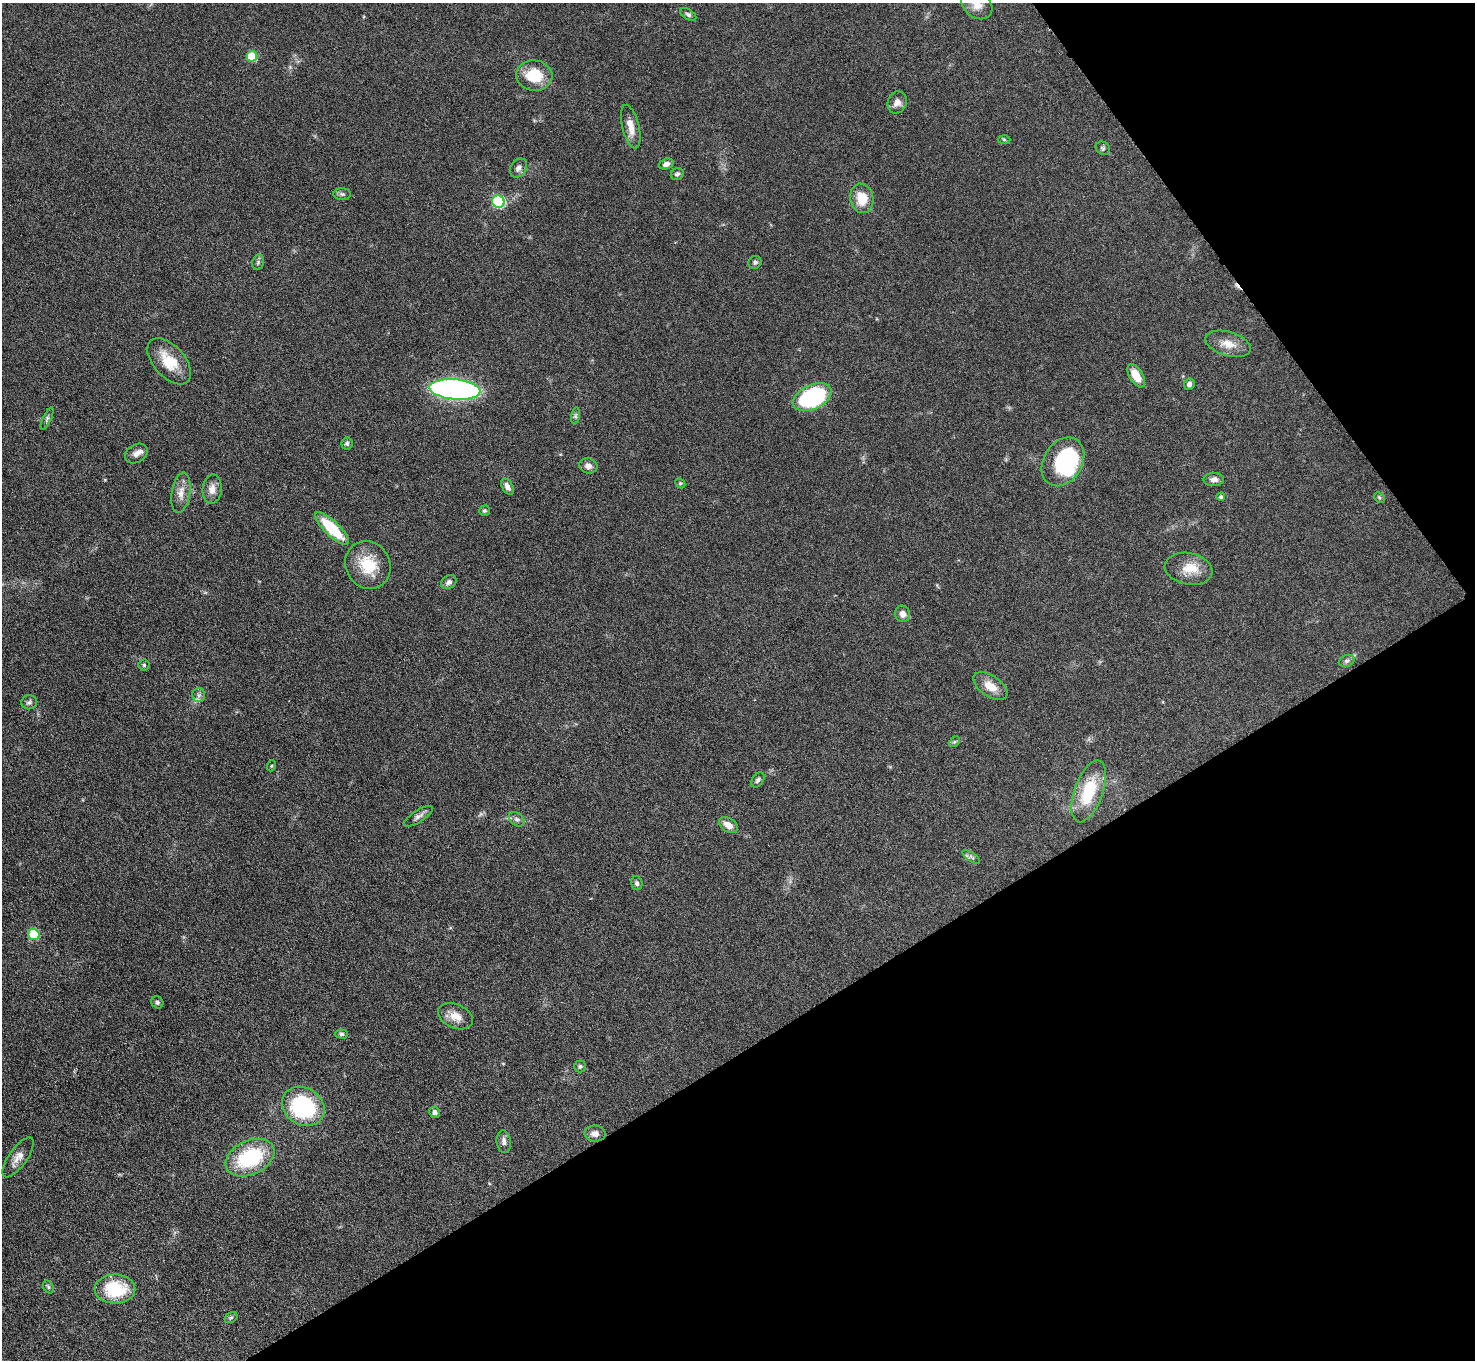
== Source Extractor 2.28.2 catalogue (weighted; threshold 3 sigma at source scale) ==
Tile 12 of 4 x 4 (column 4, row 3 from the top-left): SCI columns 4420-5892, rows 1656-3013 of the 5893 x 5887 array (HDU 1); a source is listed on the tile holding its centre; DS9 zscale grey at full resolution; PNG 1477 x 1362 px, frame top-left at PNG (2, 3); each listed source drawn as its Kron ellipse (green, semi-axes under 4 px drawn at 4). Shown black and unused: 30% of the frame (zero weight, under 3 of 6 exposures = <1% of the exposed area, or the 3 px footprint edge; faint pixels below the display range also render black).
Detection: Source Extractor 2.28.2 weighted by HDU 2 'WHT'; one run over the whole footprint, this tile lists its part. Background 0.0847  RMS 0.0043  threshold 0.0176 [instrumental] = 3 sigma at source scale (4.09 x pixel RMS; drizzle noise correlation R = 1.36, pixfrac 0.8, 0.05/0.05 arcsec/px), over >= 5 px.
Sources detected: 71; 2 inside a brighter object's white glare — neither listed nor drawn; the other 69 listed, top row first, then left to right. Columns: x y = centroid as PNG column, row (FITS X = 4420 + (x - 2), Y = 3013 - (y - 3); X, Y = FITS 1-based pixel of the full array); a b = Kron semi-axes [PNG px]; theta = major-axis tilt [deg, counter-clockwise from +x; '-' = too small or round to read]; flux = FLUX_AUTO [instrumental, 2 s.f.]
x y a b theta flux
977 5 17 13 -39 4.7
688 14 9 5 -32 0.93
252 56 5 5 - 12
534 75 18 15 -6 12
897 102 11 9 67 2.7
631 127 22 8 -76 4.5
1004 139 6 4 -2 0.54
1103 148 7 6 - 0.8
666 164 7 5 19 1.8
518 168 10 8 56 1.9
677 174 6 5 - 1
342 194 9 6 -1 0.98
862 198 15 11 -79 8.7
498 202 6 6 - 40
258 262 8 5 70 0.87
755 262 7 6 - 0.85
1228 344 23 12 -17 5.6
169 361 27 15 -48 11
1136 376 13 6 -59 6.4
1189 384 6 5 - 1.4
455 389 25 10 -6 130
812 397 20 12 24 47
576 416 8 4 82 0.85
47 419 12 3 65 0.84
347 444 6 5 - 0.9
136 453 12 8 32 2.3
1063 462 26 19 58 32
588 466 9 7 -16 2
1214 479 10 6 0 1.8
680 483 5 4 - 0.49
507 487 9 5 -60 2
212 489 14 9 86 3.1
181 493 20 9 81 4
1221 497 4 4 - 0.79
1379 497 6 4 -45 0.58
484 511 5 5 - 0.66
332 528 22 7 -44 19
368 565 24 22 -58 13
1189 569 24 16 -11 7.9
449 582 8 6 33 1.5
902 614 8 7 - 2.3
1347 661 8 6 22 0.98
144 665 5 5 - 0.56
990 686 19 10 -34 5.6
199 695 7 6 - 1.2
29 702 8 7 - 1
954 742 6 4 43 0.62
271 766 5 3 - 0.39
758 780 8 5 54 1.1
1089 791 32 14 70 18
418 816 16 6 33 1.7
517 819 9 6 -39 1.3
728 825 10 6 -34 3.3
971 857 10 4 -34 0.91
637 883 7 5 -74 0.94
34 934 6 5 - 17
157 1002 6 5 - 0.76
456 1016 18 12 -24 4.8
341 1034 6 4 0 0.81
580 1066 6 6 - 0.77
303 1106 22 18 -32 39
434 1112 5 5 - 1.5
595 1134 10 8 -1 2.4
504 1142 11 7 -83 1.9
18 1157 23 9 54 3.8
250 1158 26 17 25 30
48 1287 7 5 -60 0.68
115 1289 20 14 -1 18
231 1318 7 5 30 0.79
Isophote crosses this tile's border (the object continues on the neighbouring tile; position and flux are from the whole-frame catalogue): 1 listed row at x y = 977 5